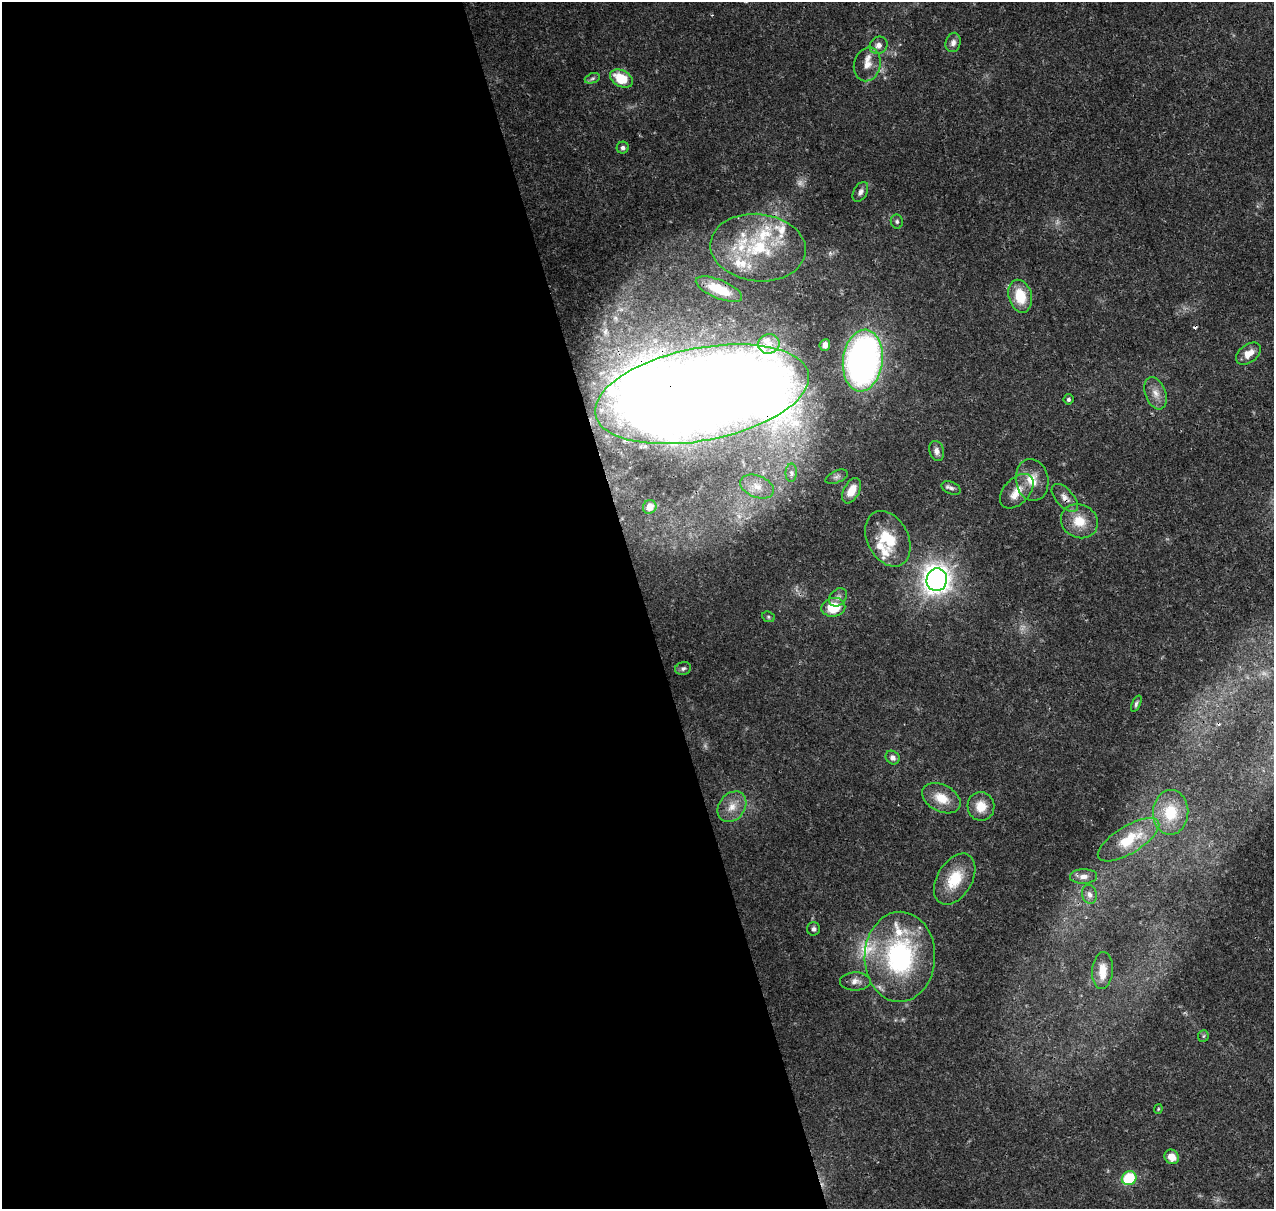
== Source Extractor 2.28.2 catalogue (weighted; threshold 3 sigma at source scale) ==
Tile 9 of 4 x 4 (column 1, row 3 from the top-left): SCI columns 119-1390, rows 1336-2542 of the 5318 x 5038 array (HDU 1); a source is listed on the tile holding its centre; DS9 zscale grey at full resolution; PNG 1276 x 1211 px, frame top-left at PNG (2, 2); each listed source drawn as its Kron ellipse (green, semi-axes under 4 px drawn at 4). Shown black and unused: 51% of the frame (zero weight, under 3 of 4 exposures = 8% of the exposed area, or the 3 px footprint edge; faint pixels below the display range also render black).
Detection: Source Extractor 2.28.2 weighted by HDU 2 'WHT'; one run over the whole footprint, this tile lists its part. Background 0.067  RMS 0.003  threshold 0.0137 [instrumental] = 3 sigma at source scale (4.5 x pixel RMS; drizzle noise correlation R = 1.50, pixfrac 1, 0.0396/0.0396 arcsec/px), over >= 5 px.
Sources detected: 75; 6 too faint to see at this stretch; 1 inside a brighter object's white glare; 2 cosmic-ray / hot-pixel residue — neither listed nor drawn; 13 inside a brighter listed object's ellipse — not listed separately; the other 53 listed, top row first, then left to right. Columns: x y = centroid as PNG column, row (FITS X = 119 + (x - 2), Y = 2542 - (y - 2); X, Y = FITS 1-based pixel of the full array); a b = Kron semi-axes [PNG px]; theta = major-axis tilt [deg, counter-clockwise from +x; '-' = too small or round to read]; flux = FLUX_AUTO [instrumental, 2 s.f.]
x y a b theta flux
953 42 10 7 75 1.5
879 45 9 8 - 1.8
867 64 17 13 76 3.4
592 78 8 5 19 0.72
621 79 12 8 -28 9.3
623 148 6 6 - 0.95
860 192 11 6 61 1.3
897 221 7 6 - 0.75
758 248 48 33 -6 30
719 289 25 9 -23 8
1020 296 16 11 -75 8.9
769 344 11 9 17 3
825 345 6 5 - 2.1
1248 354 14 9 37 3.3
863 360 31 20 83 120
1156 393 17 10 -69 3
702 394 108 46 11 990
1069 399 5 5 - 0.77
937 451 10 7 -73 1.6
791 473 9 5 90 1.1
837 477 12 6 24 0.97
1032 480 21 16 -79 6.2
757 487 17 11 -21 4.2
951 488 10 6 -24 1
852 491 14 8 62 4.8
1017 491 20 13 47 4.5
1065 498 17 8 -47 2.3
650 507 7 6 - 2.2
1079 521 19 16 -26 6.9
888 539 29 20 -63 12
937 580 11 10 - 250
838 597 10 7 47 1.3
833 607 12 9 9 9.4
768 617 6 5 - 0.5
683 668 8 6 18 0.85
1136 704 9 4 66 0.67
893 758 7 6 - 1.4
941 798 20 13 -28 6.3
981 806 14 13 - 5
732 807 16 13 52 4.3
1171 812 22 17 86 11
1128 840 35 13 31 11
1083 876 13 7 2 1.8
955 879 28 17 59 10
1089 894 10 7 -74 1.5
813 929 7 6 - 0.87
900 957 45 35 89 48
1102 971 18 10 86 4.2
855 981 15 9 0 2.1
1203 1036 6 5 - 0.49
1158 1109 4 4 - 0.32
1172 1157 7 6 - 3.6
1129 1178 7 6 - 16
Overlapping masked pixels (flux is a lower limit): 3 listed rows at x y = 719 289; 702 394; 1065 498